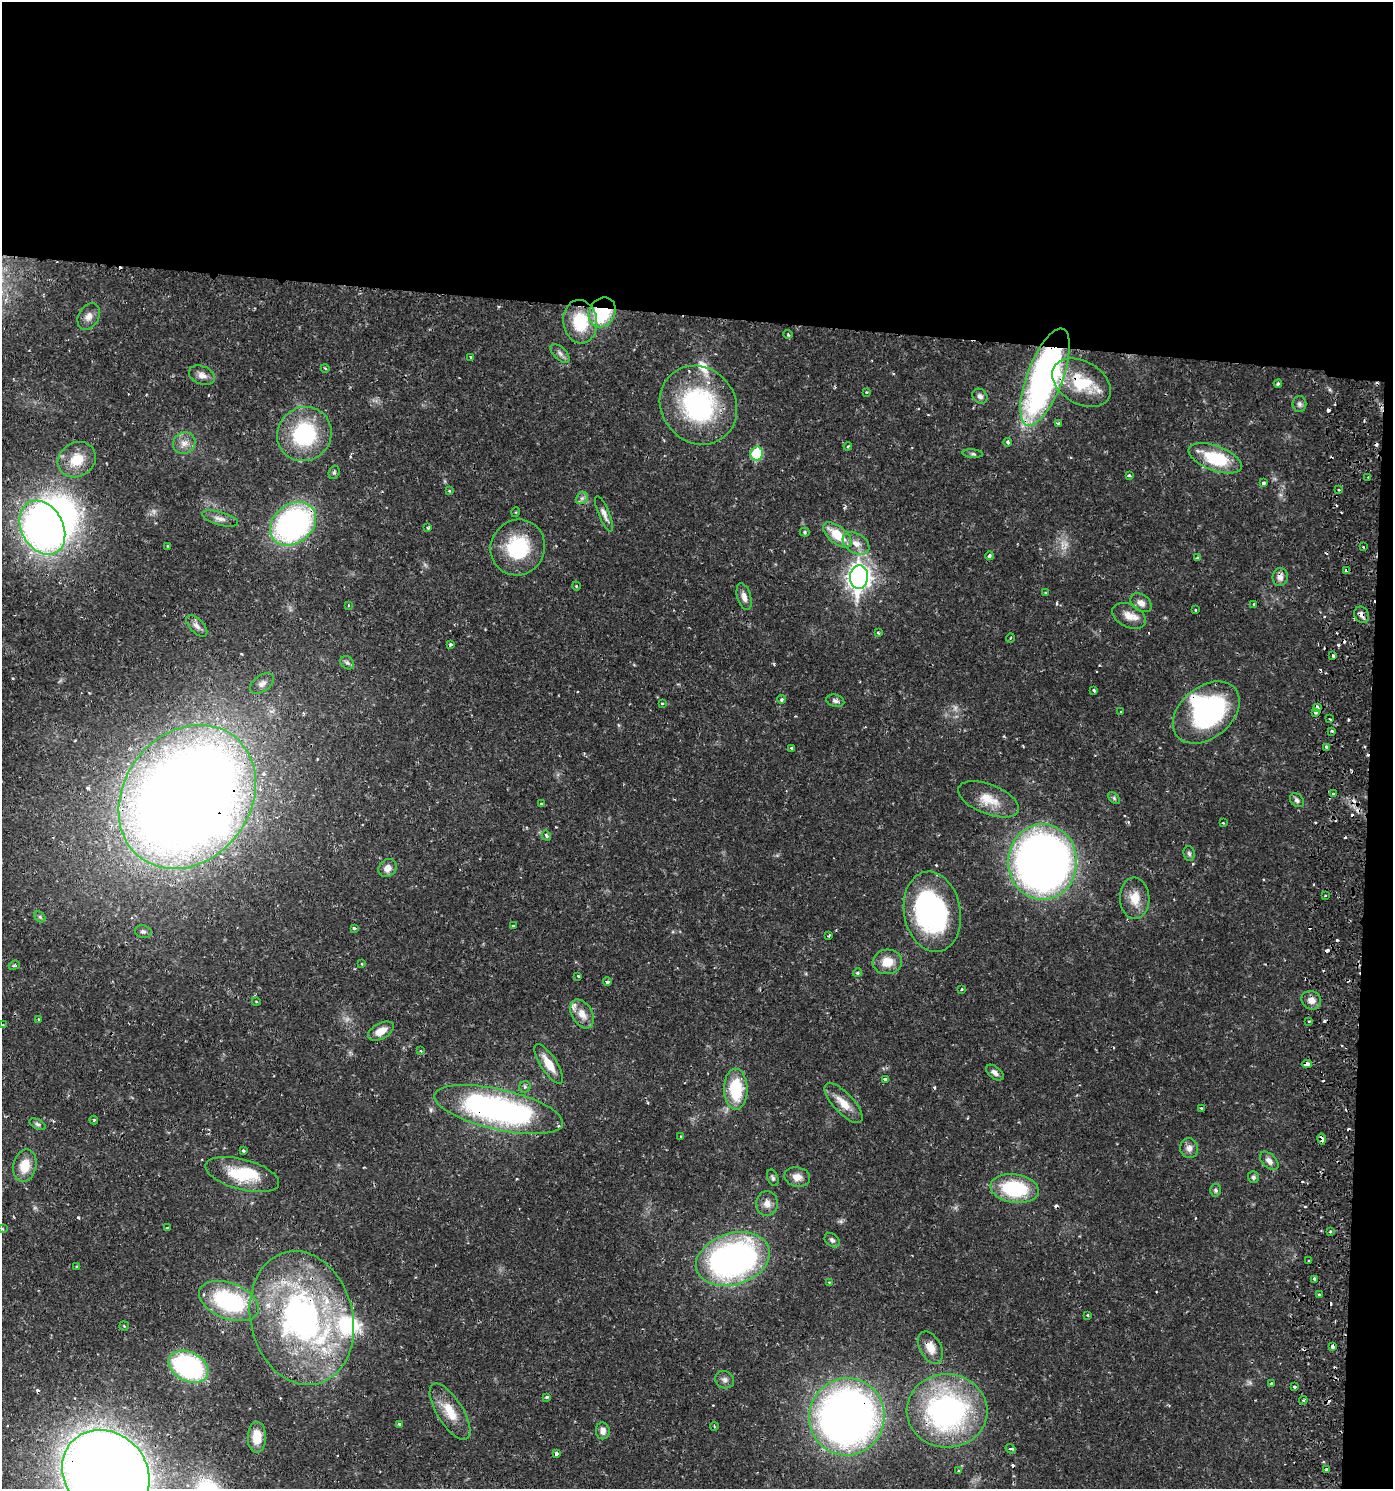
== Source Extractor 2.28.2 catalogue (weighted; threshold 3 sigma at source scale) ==
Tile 3 of 3 x 3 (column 3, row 1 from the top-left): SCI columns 3051-4441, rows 2983-4469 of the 4602 x 4479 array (HDU 1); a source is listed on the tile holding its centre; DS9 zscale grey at full resolution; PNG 1395 x 1491 px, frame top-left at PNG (2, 2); each listed source drawn as its Kron ellipse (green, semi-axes under 4 px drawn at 4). Shown black and unused: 23% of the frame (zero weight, under 2 of 3 exposures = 3% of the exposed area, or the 3 px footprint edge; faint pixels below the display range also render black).
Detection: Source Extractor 2.28.2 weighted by HDU 2 'WHT'; one run over the whole footprint, this tile lists its part. Background 0.0304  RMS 0.002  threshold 0.00895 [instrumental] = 3 sigma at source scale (4.5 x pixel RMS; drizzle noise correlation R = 1.50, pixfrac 1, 0.05/0.05 arcsec/px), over >= 5 px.
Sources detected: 217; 3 too faint to see at this stretch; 5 inside a brighter object's white glare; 32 cosmic-ray / hot-pixel residue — neither listed nor drawn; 9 inside a brighter listed object's ellipse — not listed separately; the other 168 listed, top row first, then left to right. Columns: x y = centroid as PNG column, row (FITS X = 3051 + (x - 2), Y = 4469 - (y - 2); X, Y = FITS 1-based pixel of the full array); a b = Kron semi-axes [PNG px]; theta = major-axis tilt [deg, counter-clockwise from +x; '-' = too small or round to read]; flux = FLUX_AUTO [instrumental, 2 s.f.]
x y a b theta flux
602 312 15 13 59 14
89 317 14 10 61 1.4
580 322 22 17 -83 9.4
788 334 4 4 - 0.24
560 353 12 6 -44 0.81
471 357 4 3 - 0.29
325 368 4 3 - 0.18
202 375 13 9 -21 1.3
1045 377 51 18 69 81
1082 383 31 21 -31 9.8
1278 384 4 3 - 0.35
866 392 4 3 - 0.17
980 396 8 6 -42 0.8
1299 404 8 7 - 0.61
698 405 41 37 -50 29
1058 423 3 3 - 0.32
304 434 28 26 44 18
1008 442 4 3 - 0.57
184 443 11 10 - 1.6
848 446 4 3 - 0.2
757 453 7 6 - 11
973 454 10 4 -5 0.41
1215 458 28 12 -20 11
77 460 20 17 32 4.8
334 472 7 5 69 0.37
1129 475 4 3 - 0.39
1368 477 3 2 - 0.16
1263 483 3 3 - 0.3
1339 489 3 3 - 0.28
449 491 4 3 - 0.24
582 498 7 5 44 0.53
516 512 5 3 - 0.2
604 514 19 5 -68 1.1
220 518 18 6 -15 1.2
293 524 25 19 39 56
42 528 28 21 -61 110
428 528 3 3 - 0.26
805 532 5 4 - 0.34
837 535 17 8 -39 5
856 543 14 9 -33 2
167 546 3 3 - 0.31
518 547 28 27 - 12
1363 547 3 3 - 0.16
989 556 4 4 - 0.42
1197 558 3 3 - 0.58
1347 571 4 3 - 0.68
859 577 11 9 85 130
1280 577 9 7 83 1.2
576 586 4 3 - 0.17
1045 593 3 3 - 0.24
744 597 14 7 -75 1.3
1141 603 11 8 -36 1.3
1254 604 3 2 - 0.26
348 605 3 2 - 0.17
1195 610 3 2 - 0.22
1362 615 8 7 - 1.1
1129 616 18 11 -26 2.4
197 626 13 7 -45 1
878 633 4 3 - 0.21
1010 638 4 3 - 0.19
450 644 4 3 - 0.39
1333 655 3 3 - 0.63
347 663 7 6 - 0.57
262 683 13 8 34 1.2
1094 690 3 3 - 0.36
782 699 4 4 - 0.47
835 701 9 6 -15 0.64
662 703 3 2 - 0.23
1317 707 4 4 - 1.3
1121 712 3 2 - 0.14
1315 712 4 3 - 0.73
1206 713 38 25 39 31
1330 719 3 2 - 0.16
1332 731 3 3 - 0.3
1327 747 4 3 - 1.1
792 748 3 3 - 0.21
1333 794 3 3 - 0.52
187 797 77 63 52 410
1114 798 7 4 -46 0.33
989 799 32 14 -21 4.2
1297 800 8 6 -46 0.6
541 803 3 3 - 0.23
1223 823 3 2 - 0.2
546 836 5 4 - 0.49
1189 854 7 5 -85 0.45
1043 862 38 34 90 150
388 868 10 8 45 1.3
1325 896 3 2 - 0.21
1135 898 21 15 -88 3.6
932 912 40 28 -79 34
40 917 6 4 -45 0.33
513 926 3 2 - 0.21
354 928 4 3 - 0.51
143 931 8 6 -10 0.55
829 935 4 2 - 0.2
887 962 15 12 5 3.3
362 964 4 3 - 0.18
14 965 6 4 21 0.3
858 973 4 4 - 0.31
578 976 3 3 - 0.22
607 982 4 3 - 0.59
962 989 4 3 - 0.23
1311 1000 10 9 - 1.6
256 1001 4 3 - 0.17
582 1014 15 10 -59 2.3
38 1020 3 3 - 0.46
1309 1021 4 2 - 0.19
3 1025 3 3 - 0.17
381 1031 14 7 28 2.2
420 1051 4 3 - 0.26
549 1064 23 8 -57 3.3
1307 1064 5 4 - 2
995 1073 10 6 -39 0.85
885 1079 4 4 - 0.81
525 1087 6 5 - 0.41
736 1089 20 12 -89 9.5
844 1103 25 10 -47 3.1
1201 1108 3 3 - 0.15
499 1110 66 20 -13 59
94 1120 4 4 - 0.19
37 1124 9 4 -26 0.47
681 1136 3 2 - 0.2
1322 1139 5 4 - 1.1
1189 1148 10 9 - 1.1
243 1151 4 3 - 0.27
1269 1161 11 6 -43 1
25 1166 16 11 77 3.8
242 1174 38 15 -15 8.4
797 1177 13 9 -10 1.7
1253 1177 6 5 - 0.48
773 1178 8 5 -67 0.45
1015 1189 24 14 -9 14
1216 1190 6 5 - 0.45
767 1203 12 11 - 1.6
167 1228 3 3 - 0.19
3 1229 3 3 - 0.17
1330 1231 3 2 - 0.28
832 1240 8 6 -43 0.58
733 1259 38 25 17 71
1309 1261 3 3 - 0.54
77 1267 3 3 - 0.51
1315 1279 4 3 - 0.62
829 1283 4 3 - 0.17
1319 1295 3 3 - 0.4
229 1301 31 18 -21 21
1087 1315 4 3 - 0.16
302 1318 68 51 -76 66
124 1326 5 5 - 0.19
1333 1346 4 3 - 1.6
930 1347 17 10 -63 2.2
188 1367 21 14 -27 30
725 1380 10 8 -27 0.78
1272 1384 3 3 - 0.7
1295 1387 3 3 - 0.41
547 1397 3 3 - 0.8
1303 1400 4 4 - 0.33
947 1411 40 37 -3 49
450 1412 32 13 -58 4.6
847 1417 39 37 70 140
399 1424 4 3 - 0.4
714 1426 4 2 - 0.17
603 1431 8 7 - 1.1
257 1437 15 9 90 2.9
1010 1449 5 3 - 0.28
556 1453 4 3 - 0.52
1326 1469 3 3 - 0.27
958 1471 4 3 - 0.2
106 1473 47 40 -45 450
Overlapping masked pixels (flux is a lower limit): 20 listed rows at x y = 602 312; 1045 377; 1082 383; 293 524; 1347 571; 1280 577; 1362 615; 1317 707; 1206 713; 1327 747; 187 797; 1307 1064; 499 1110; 1322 1139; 229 1301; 302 1318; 930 1347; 947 1411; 847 1417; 106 1473
Isophote crosses this tile's border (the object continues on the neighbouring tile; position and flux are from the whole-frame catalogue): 1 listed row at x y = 106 1473
Unlisted compact peaks at least as high as the median listed source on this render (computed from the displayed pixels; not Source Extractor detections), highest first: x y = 78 1217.